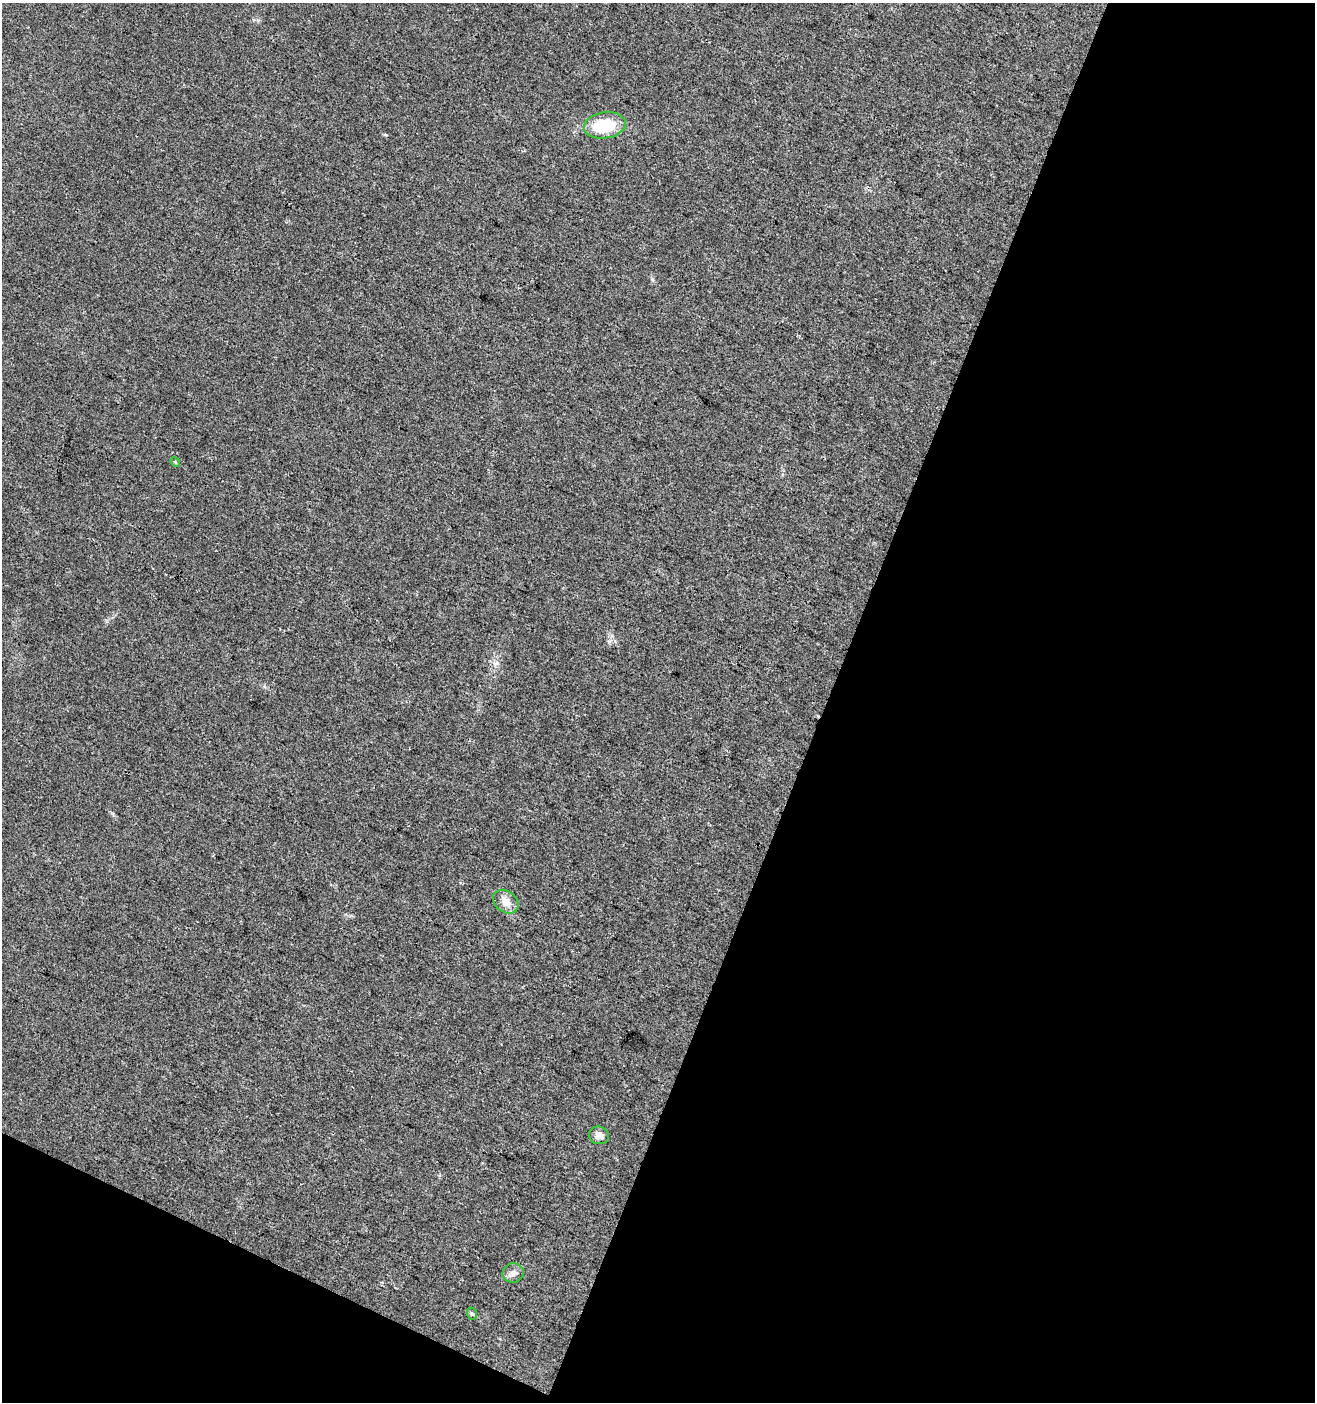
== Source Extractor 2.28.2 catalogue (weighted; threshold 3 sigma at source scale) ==
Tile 4 of 2 x 2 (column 2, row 2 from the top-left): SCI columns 1419-2731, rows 2-1401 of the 2855 x 2800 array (HDU 1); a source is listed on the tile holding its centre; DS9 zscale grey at full resolution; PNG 1317 x 1404 px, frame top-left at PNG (2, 3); each listed source drawn as its Kron ellipse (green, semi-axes under 4 px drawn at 4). Shown black and unused: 41% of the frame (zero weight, under 3 of 4 exposures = <1% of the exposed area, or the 3 px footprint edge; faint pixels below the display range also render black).
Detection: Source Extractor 2.28.2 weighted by HDU 2 'WHT'; one run over the whole footprint, this tile lists its part. Background 0.0244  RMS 0.0047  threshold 0.0212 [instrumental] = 3 sigma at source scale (4.5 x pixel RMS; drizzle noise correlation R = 1.50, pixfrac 1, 0.0396/0.0396 arcsec/px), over >= 5 px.
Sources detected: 6; all 6 listed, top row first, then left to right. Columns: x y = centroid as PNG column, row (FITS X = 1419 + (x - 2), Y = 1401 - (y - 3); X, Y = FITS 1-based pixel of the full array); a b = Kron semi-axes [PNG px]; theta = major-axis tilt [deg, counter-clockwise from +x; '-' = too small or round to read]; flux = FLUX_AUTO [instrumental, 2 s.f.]
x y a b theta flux
605 125 21 13 9 21
175 462 5 4 - 0.46
506 902 14 10 -37 4.3
599 1135 10 9 - 2.9
513 1273 10 9 - 2.4
472 1314 6 5 - 0.82